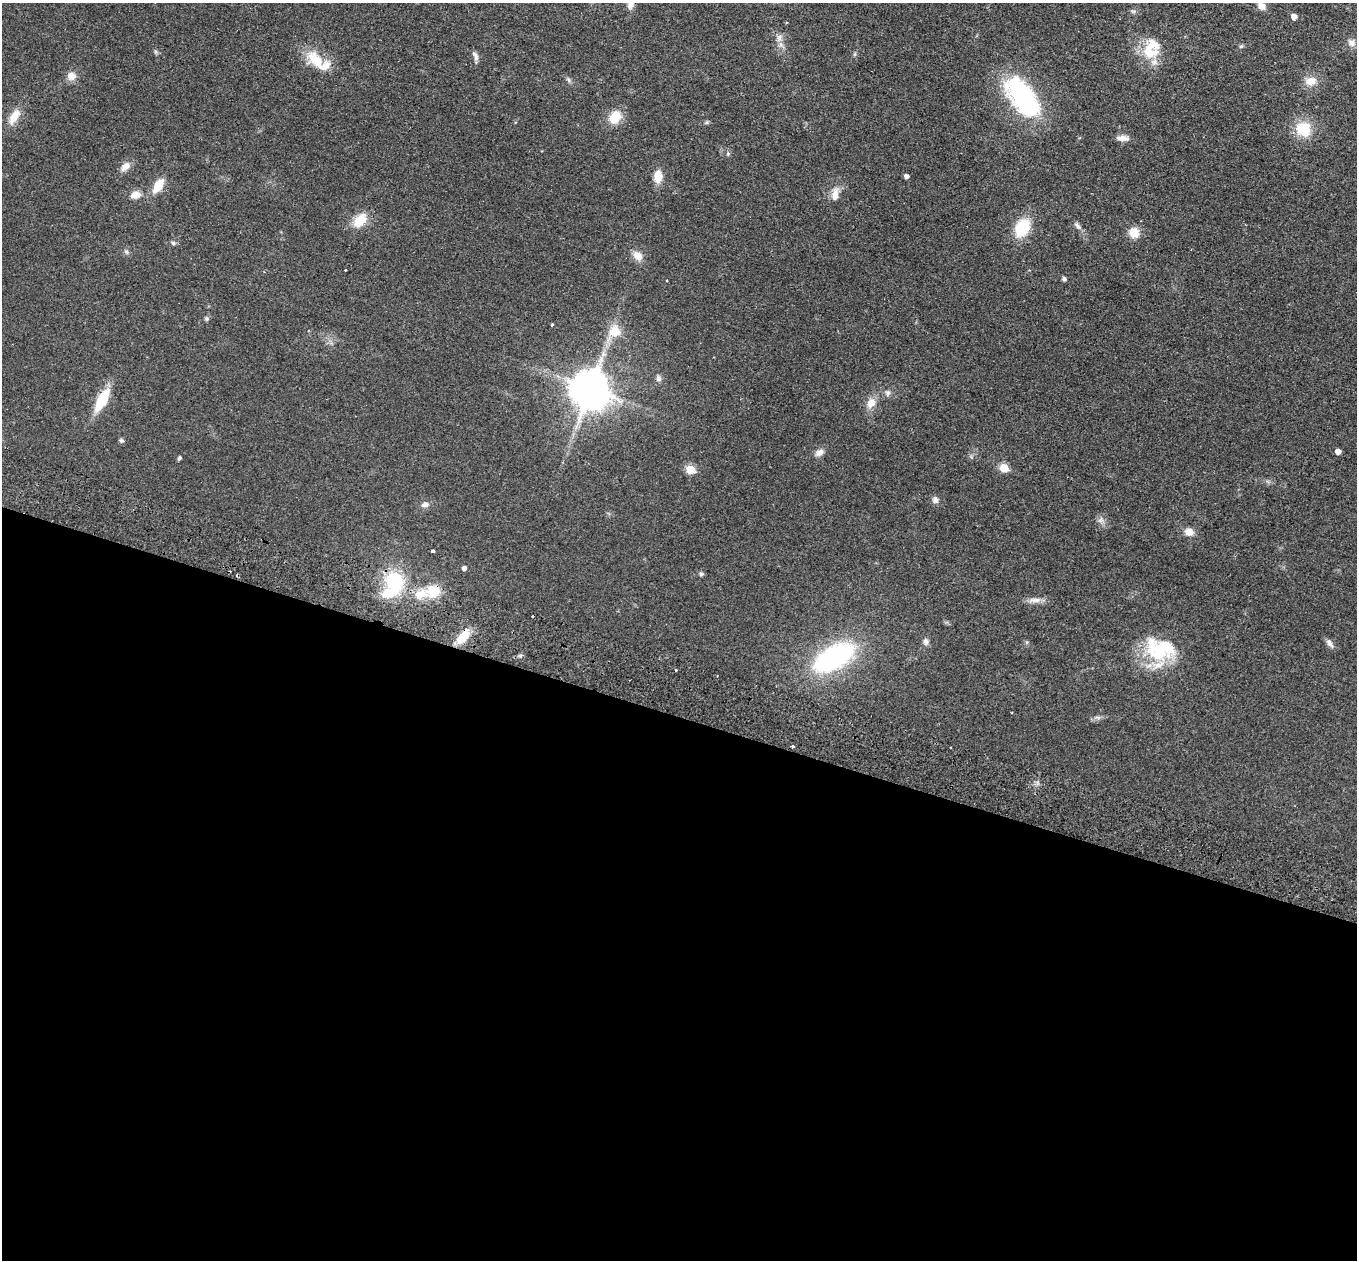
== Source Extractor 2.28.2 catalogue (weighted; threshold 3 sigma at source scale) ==
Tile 14 of 4 x 4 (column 2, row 4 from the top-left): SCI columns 1378-2732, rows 320-1577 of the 5464 x 5543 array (HDU 1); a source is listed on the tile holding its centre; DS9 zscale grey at full resolution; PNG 1359 x 1262 px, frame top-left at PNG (2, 3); no overlay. Shown black and unused: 43% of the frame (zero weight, under 2 of 3 exposures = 3% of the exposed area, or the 3 px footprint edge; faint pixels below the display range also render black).
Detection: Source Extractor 2.28.2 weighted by HDU 2 'WHT'; one run over the whole footprint, this tile lists its part. Background 0.114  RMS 0.011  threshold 0.0476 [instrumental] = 3 sigma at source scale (4.5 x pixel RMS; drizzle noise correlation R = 1.50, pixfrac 1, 0.05/0.05 arcsec/px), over >= 5 px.
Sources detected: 76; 3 inside a brighter object's white glare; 4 cosmic-ray / hot-pixel residue — not listed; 3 inside a brighter listed object's ellipse — not listed separately; the other 66 listed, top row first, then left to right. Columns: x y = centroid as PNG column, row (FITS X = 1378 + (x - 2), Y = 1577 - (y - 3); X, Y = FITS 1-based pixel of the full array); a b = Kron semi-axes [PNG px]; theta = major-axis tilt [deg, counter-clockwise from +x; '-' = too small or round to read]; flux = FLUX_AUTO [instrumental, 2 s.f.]
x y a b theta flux
630 5 10 8 81 5.2
1261 6 9 8 - 7.1
1294 16 5 5 - 6.8
779 37 11 7 88 5.4
1351 43 10 8 -40 5.5
1241 46 6 5 - 1.6
1151 48 30 22 70 34
855 54 6 4 89 1.5
475 56 13 6 -69 3.8
316 61 32 16 -40 26
71 76 10 10 - 8.5
569 80 7 4 -87 1.9
1311 81 14 11 9 12
1022 97 50 25 -54 120
14 116 22 9 59 14
615 117 17 13 58 18
1303 129 21 19 -61 29
1122 138 17 6 -4 6.3
728 154 5 5 - 1.6
125 166 14 8 49 7.8
907 176 5 4 - 3.8
658 177 12 8 85 16
158 186 15 8 58 20
136 195 11 8 11 9.7
835 195 18 9 83 9.6
360 220 17 11 47 20
1078 226 12 5 -45 3.7
1022 228 17 12 63 45
1134 233 11 10 - 14
173 243 6 5 - 1.8
126 252 7 6 - 2.2
638 256 12 9 -45 9.9
1064 279 5 5 - 2.1
667 280 3 3 - 1.6
207 319 6 5 - 1.7
552 325 3 3 - 4.4
615 331 13 12 - 18
658 378 8 7 - 3.6
590 388 12 11 - 2500
888 393 8 7 - 3.2
102 400 20 8 61 48
871 403 14 10 60 11
121 440 7 6 - 2
1338 451 4 4 - 8.2
819 452 12 8 34 5.5
179 458 5 4 - 1.8
1004 468 5 5 - 38
691 470 5 5 - 42
935 500 9 8 - 4.3
425 504 10 7 16 4.6
1101 520 9 6 89 4
1189 532 11 8 -17 8.3
433 551 3 3 - 2.1
464 568 4 4 - 4.1
701 574 6 5 - 1.8
394 581 20 17 -66 62
433 591 13 11 2 26
1035 600 20 6 1 6.7
463 637 17 9 49 20
926 642 9 7 -81 3.9
1330 643 13 6 -54 4.4
1166 646 57 22 -3 53
834 657 33 17 30 200
1012 713 3 2 - 0.74
1098 717 9 4 -13 2.3
792 746 4 3 - 2
Overlapping masked pixels (flux is a lower limit): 1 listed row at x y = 463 637
Isophote crosses this tile's border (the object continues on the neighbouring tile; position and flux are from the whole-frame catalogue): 1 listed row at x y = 630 5